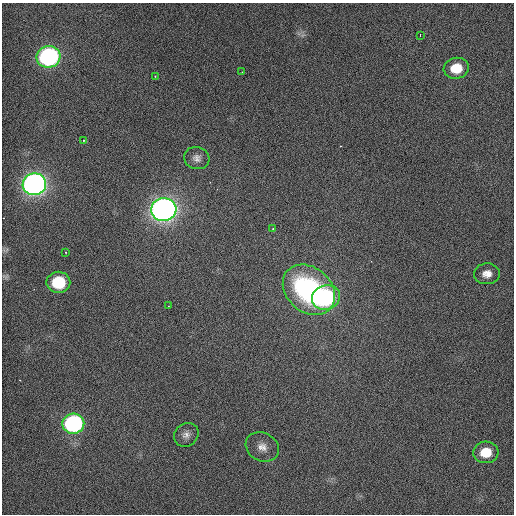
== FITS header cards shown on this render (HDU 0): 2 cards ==
NAXIS1  =                  512 / Axis length
NAXIS2  =                  512 / Axis length

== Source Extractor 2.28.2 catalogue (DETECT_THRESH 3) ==
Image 512 x 512 px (HDU 0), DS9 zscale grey, 1 PNG px = 1 image px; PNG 516 x 516 px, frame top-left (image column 1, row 512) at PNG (2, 3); each listed source drawn as its Kron ellipse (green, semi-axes under 4 px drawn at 4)
Background 448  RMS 2.2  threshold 6.66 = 3 sigma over >= 5 px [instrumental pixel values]
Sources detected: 20; all 20 listed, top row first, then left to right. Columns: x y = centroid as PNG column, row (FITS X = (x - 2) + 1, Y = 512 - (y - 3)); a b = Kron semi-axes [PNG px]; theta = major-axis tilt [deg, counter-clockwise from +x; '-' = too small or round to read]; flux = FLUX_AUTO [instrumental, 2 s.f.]
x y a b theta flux
420 35 3 2 - 320
48 57 12 11 - 34000
456 68 12 10 9 3200
242 72 3 2 - 110
155 76 3 3 - 150
83 140 3 2 - 110
197 158 13 11 -18 910
34 184 12 11 - 87000
164 210 12 11 - 120000
273 229 3 3 - 230
65 252 3 2 - 99
487 274 13 10 3 1200
58 282 12 11 - 7800
309 290 29 22 -41 19000
326 297 14 12 20 19000
168 306 2 2 - 76
73 424 11 10 - 30000
186 435 13 11 39 1000
262 447 17 14 -27 1900
486 452 12 11 - 3200